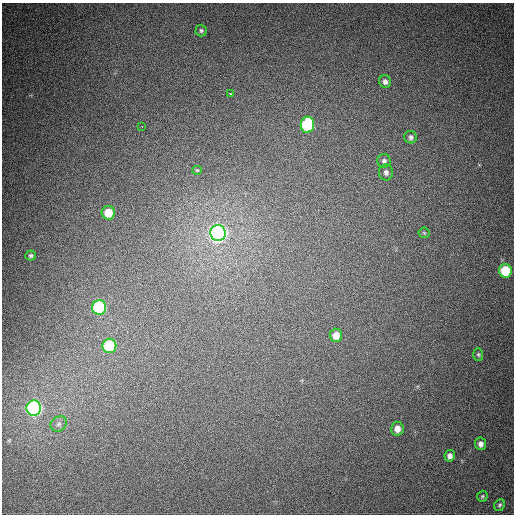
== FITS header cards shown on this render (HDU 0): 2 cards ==
NAXIS1  =                  512
NAXIS2  =                  512

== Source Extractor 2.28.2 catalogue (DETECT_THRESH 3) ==
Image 512 x 512 px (HDU 0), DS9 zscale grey, 1 PNG px = 1 image px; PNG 516 x 516 px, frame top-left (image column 1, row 512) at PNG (2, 3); each listed source drawn as its Kron ellipse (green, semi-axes under 4 px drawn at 4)
Background 589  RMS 17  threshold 50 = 3 sigma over >= 5 px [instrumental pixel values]
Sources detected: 25; all 25 listed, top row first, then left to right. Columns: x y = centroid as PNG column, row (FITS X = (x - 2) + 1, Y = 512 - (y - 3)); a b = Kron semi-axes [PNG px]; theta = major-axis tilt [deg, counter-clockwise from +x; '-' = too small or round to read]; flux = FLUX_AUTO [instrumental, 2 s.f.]
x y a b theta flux
201 30 6 5 - 2100
385 82 6 6 - 4100
230 93 4 3 - 12000
307 125 8 7 - 97000
142 127 3 2 - 4100
411 137 6 6 - 3200
384 161 7 6 - 3600
197 170 5 4 - 1100
386 172 8 7 - 3900
108 213 7 6 - 23000
218 233 8 7 - 630000
424 233 5 5 - 1500
31 256 5 5 - 2400
505 271 7 6 - 52000
99 307 7 7 - 140000
336 335 7 6 - 11000
109 346 7 7 - 85000
478 354 6 5 - 1700
34 408 7 7 - 390000
59 424 9 7 35 4200
397 429 7 6 - 8700
481 444 6 5 - 5200
450 456 6 5 - 4900
482 496 6 5 - 1700
499 505 6 5 - 2100